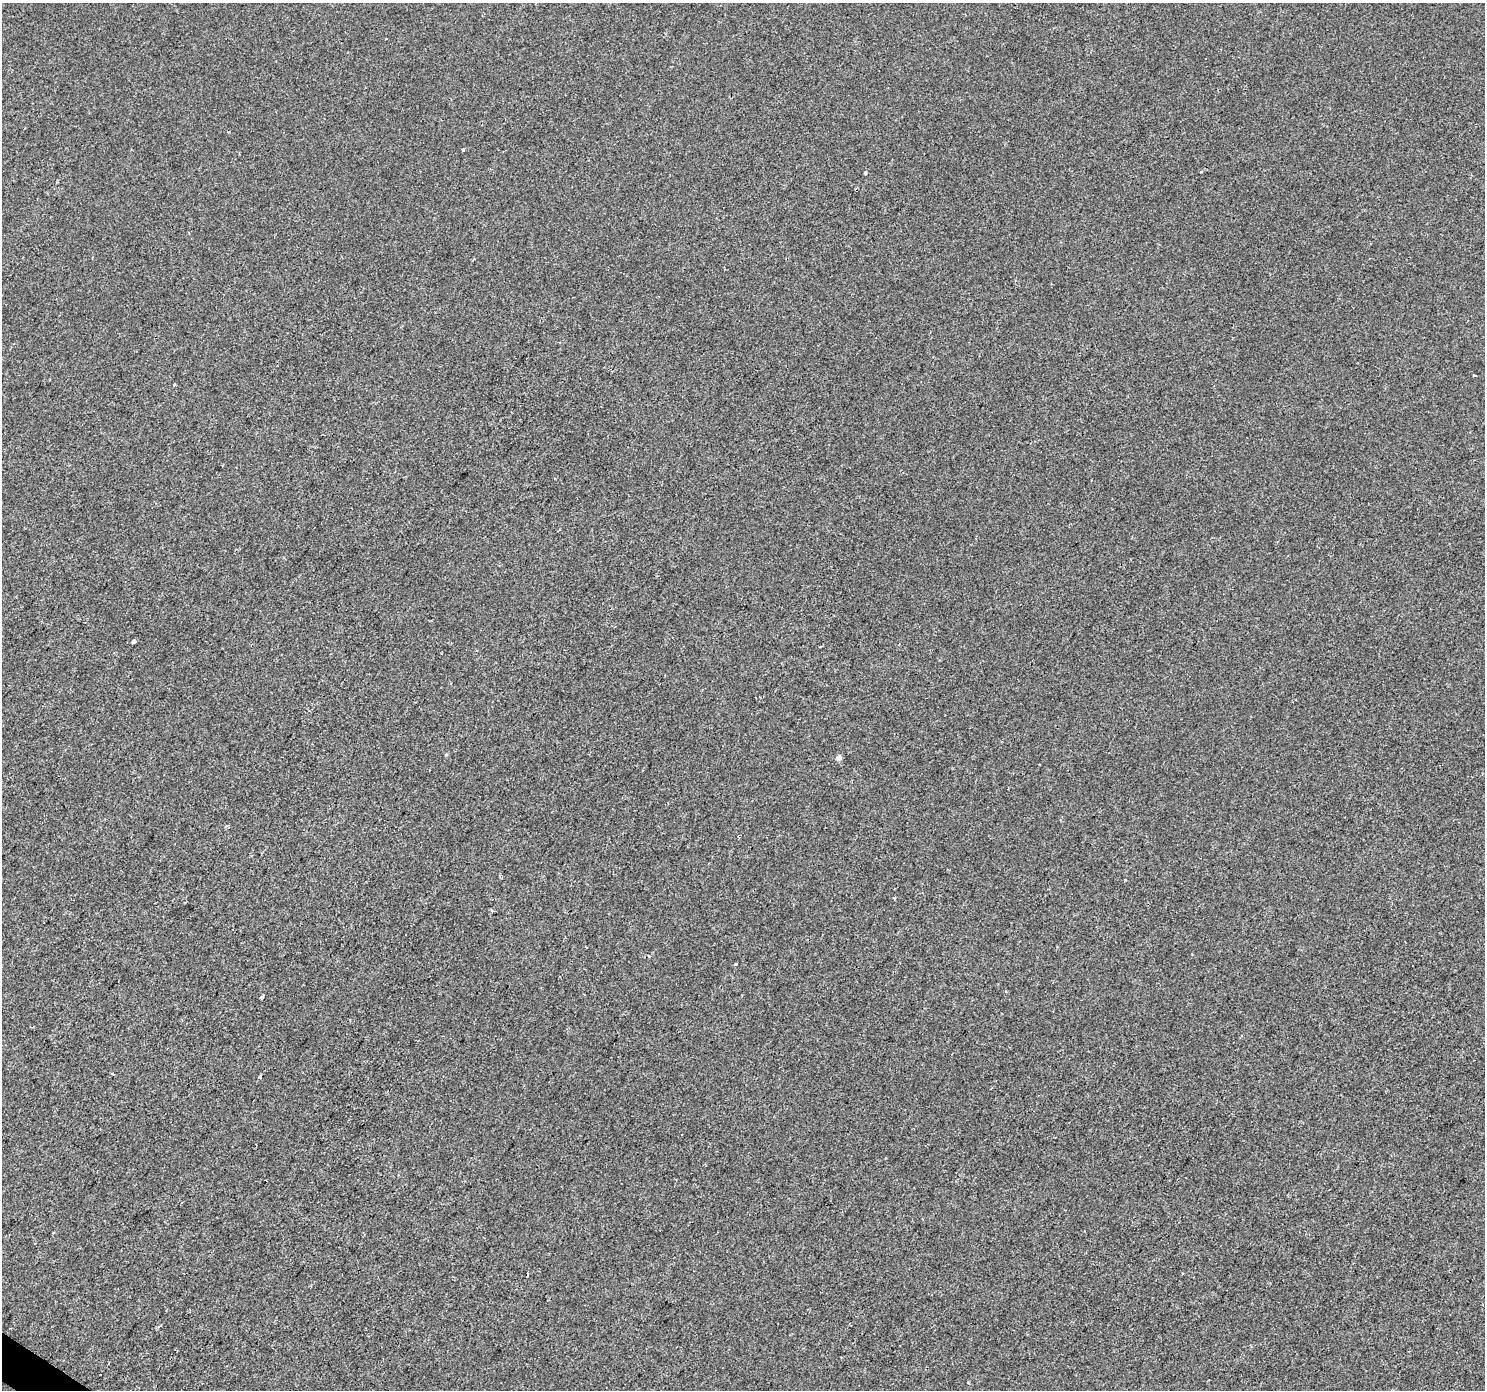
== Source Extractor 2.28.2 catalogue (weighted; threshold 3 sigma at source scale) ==
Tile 7 of 4 x 4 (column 3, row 2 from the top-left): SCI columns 2966-4448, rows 2963-4350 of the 5936 x 5989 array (HDU 1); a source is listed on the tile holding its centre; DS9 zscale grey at full resolution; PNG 1487 x 1392 px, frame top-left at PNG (2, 3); no overlay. Shown black and unused: <1% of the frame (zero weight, under 2 of 3 exposures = <1% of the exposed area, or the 3 px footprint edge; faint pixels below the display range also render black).
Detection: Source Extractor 2.28.2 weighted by HDU 2 'WHT'; one run over the whole footprint, this tile lists its part. Background 4.00e-04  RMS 0.0042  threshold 0.019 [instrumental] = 3 sigma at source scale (4.5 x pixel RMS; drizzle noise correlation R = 1.50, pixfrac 1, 0.0396/0.0396 arcsec/px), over >= 5 px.
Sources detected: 12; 1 cosmic-ray / hot-pixel residue — not listed; the other 11 listed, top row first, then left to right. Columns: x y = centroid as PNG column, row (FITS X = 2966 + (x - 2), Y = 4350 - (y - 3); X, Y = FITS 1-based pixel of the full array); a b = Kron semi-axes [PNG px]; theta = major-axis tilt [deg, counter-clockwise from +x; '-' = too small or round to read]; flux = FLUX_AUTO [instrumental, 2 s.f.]
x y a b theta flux
464 150 3 3 - 1.7
865 173 3 3 - 0.48
1474 375 3 3 - 1
133 641 3 3 - 5.6
446 755 5 3 - 0.38
839 758 4 4 - 3.2
1125 880 3 2 - 0.59
736 964 3 3 - 0.66
262 997 4 3 - 0.89
112 1074 3 3 - 0.86
260 1077 4 3 - 1.5